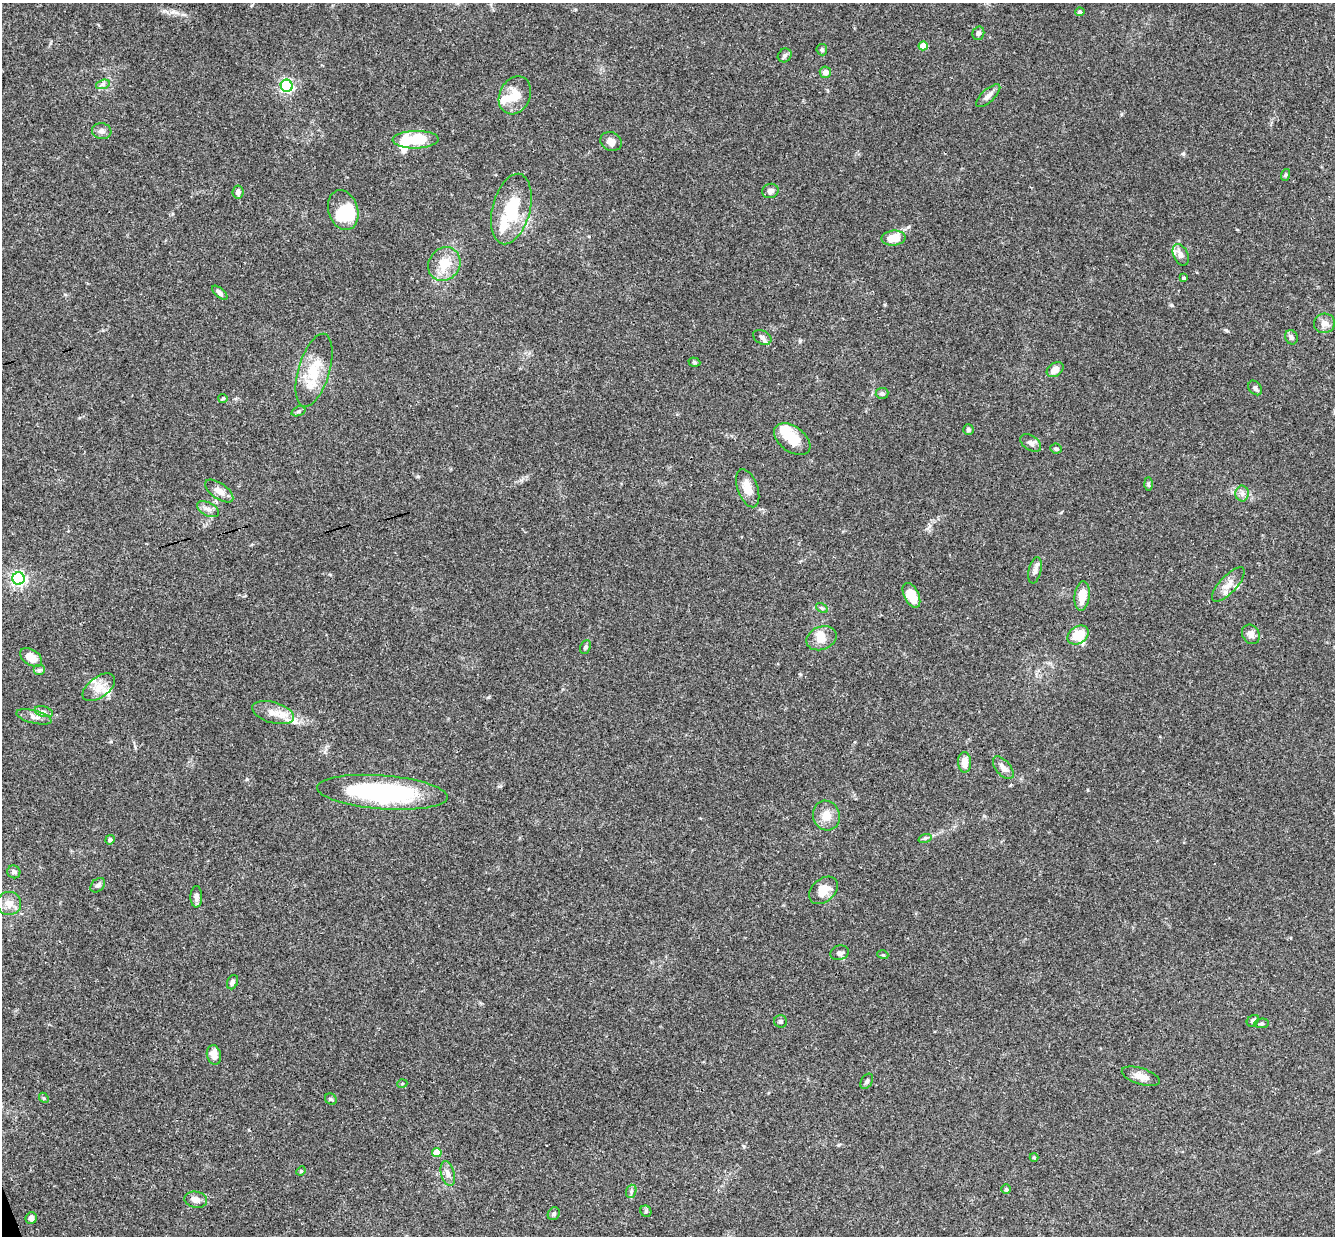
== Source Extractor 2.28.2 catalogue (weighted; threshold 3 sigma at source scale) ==
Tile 7 of 4 x 4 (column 3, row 2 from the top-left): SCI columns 2725-4057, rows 2763-3996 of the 5447 x 5401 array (HDU 1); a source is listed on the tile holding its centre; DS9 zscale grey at full resolution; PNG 1337 x 1238 px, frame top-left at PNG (2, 3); each listed source drawn as its Kron ellipse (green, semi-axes under 4 px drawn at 4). Shown black and unused: <1% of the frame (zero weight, under 3 of 4 exposures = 6% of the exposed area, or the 3 px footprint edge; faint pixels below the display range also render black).
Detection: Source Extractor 2.28.2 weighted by HDU 2 'WHT'; one run over the whole footprint, this tile lists its part. Background 0.0844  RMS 0.0034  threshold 0.0153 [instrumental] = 3 sigma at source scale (4.5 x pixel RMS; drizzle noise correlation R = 1.50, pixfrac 1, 0.05/0.05 arcsec/px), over >= 5 px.
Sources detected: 104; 5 inside a brighter object's white glare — neither listed nor drawn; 8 inside a brighter listed object's ellipse — not listed separately; the other 91 listed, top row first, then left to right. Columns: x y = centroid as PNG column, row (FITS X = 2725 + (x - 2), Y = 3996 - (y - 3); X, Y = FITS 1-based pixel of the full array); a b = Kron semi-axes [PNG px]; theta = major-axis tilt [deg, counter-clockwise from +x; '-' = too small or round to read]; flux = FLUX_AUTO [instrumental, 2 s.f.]
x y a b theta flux
1080 12 5 4 - 0.58
978 33 7 6 - 0.9
923 46 4 4 - 4.9
822 50 6 5 - 0.64
785 55 7 6 - 0.85
825 72 5 5 - 1.8
103 84 7 4 18 0.8
287 86 6 6 - 62
515 95 20 15 63 5.5
988 96 15 6 42 1.9
102 131 10 8 -8 1.4
416 140 23 9 1 14
611 142 11 9 -25 2
1285 175 6 4 71 0.47
770 191 8 7 - 1.3
238 192 6 5 - 1.4
511 209 36 19 76 16
343 210 20 14 -72 15
894 238 12 7 6 5.5
1181 255 11 7 -65 1.8
444 264 18 15 53 6.8
1184 278 3 3 - 0.53
220 293 9 4 -43 1.1
1324 323 10 9 - 2.4
762 337 10 6 -29 1.2
1291 337 7 6 - 0.94
694 362 6 4 -19 0.57
314 370 38 15 73 11
1055 370 9 6 34 2.5
1255 388 8 6 -52 0.97
882 393 6 5 - 0.84
223 398 4 4 - 0.39
298 411 7 4 20 0.63
968 429 5 5 - 0.71
792 439 20 12 -36 6.4
1031 443 11 7 -35 1.5
1056 449 6 5 - 0.64
1148 484 6 4 -89 0.51
748 488 20 10 -70 4.3
219 491 16 7 -36 2.6
1242 494 8 6 -89 1.2
208 509 12 6 -28 1.7
1035 570 13 6 77 1.5
19 578 6 6 - 86
1228 584 22 8 47 3.2
911 595 13 7 -62 7
1082 596 15 7 84 4.6
822 608 6 4 -32 0.51
1251 634 10 8 -56 1.7
1078 635 11 8 35 7.3
821 638 15 11 22 3.3
585 647 7 5 64 0.66
31 657 12 7 -33 4.2
39 670 6 5 - 0.62
99 687 18 10 36 4.2
44 712 9 5 -15 0.99
273 713 21 10 -16 4.4
34 717 18 6 -14 2
965 762 10 6 -88 3.2
1003 768 13 7 -50 2.1
382 792 65 17 -4 48
826 815 15 13 -72 4.3
925 838 7 4 18 0.57
110 840 5 4 - 1.1
14 872 6 6 - 1.2
98 885 8 6 43 0.89
823 890 16 11 41 4.8
196 897 10 6 89 1.7
9 903 12 11 - 3.3
839 953 9 7 19 1.1
883 955 5 3 - 0.32
232 982 7 5 67 1.2
780 1021 6 6 - 0.72
1253 1021 7 5 41 0.91
1262 1023 7 4 6 0.56
214 1055 9 7 -76 3
1141 1076 20 8 -17 2.9
867 1081 8 5 58 0.82
402 1084 5 3 - 0.31
44 1098 6 4 -47 0.42
331 1099 6 5 - 0.54
437 1153 5 4 - 7
1034 1157 4 4 - 0.35
301 1171 5 4 - 0.36
448 1173 13 6 -75 1.8
1006 1189 5 5 - 0.46
631 1191 7 5 71 0.73
196 1200 11 8 -11 2
646 1211 6 5 - 0.55
554 1214 7 5 51 0.66
31 1218 6 5 - 1.8
Unlisted compact peaks at least as high as the median listed source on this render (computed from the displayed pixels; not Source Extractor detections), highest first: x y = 1183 154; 1226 330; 800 341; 247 779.